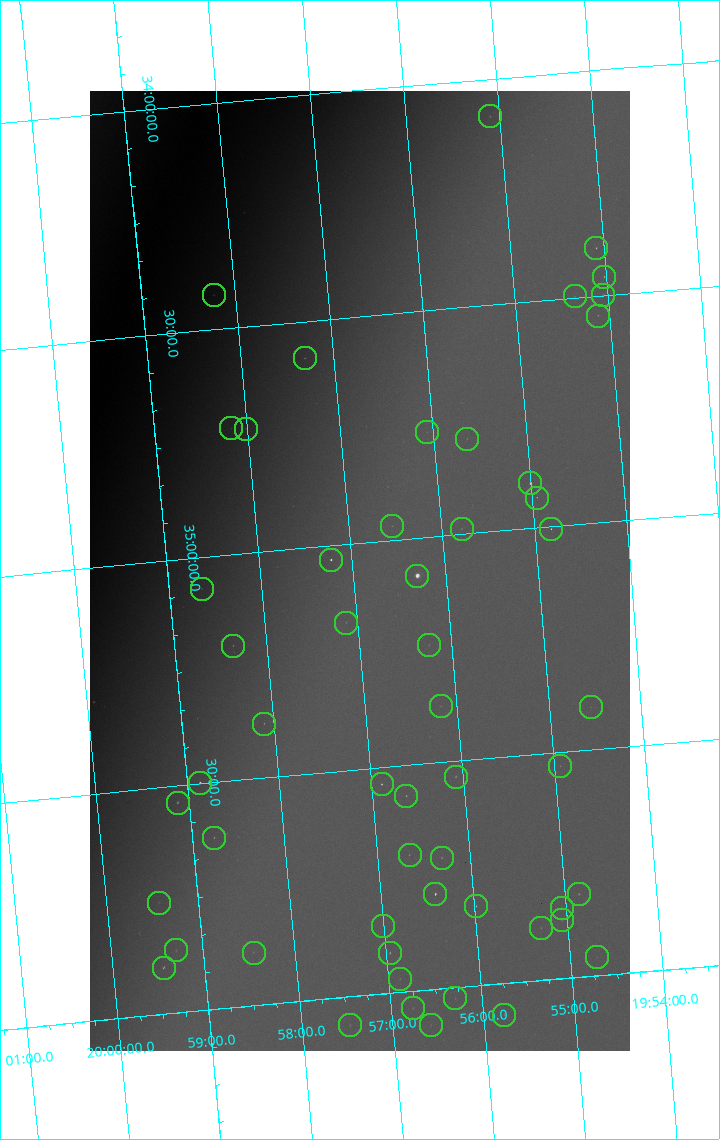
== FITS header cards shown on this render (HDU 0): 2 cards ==
NAXIS1  =                 1080 / length of data axis 1
NAXIS2  =                 1920 / length of data axis 2

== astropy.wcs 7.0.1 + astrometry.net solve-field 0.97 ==
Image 1080 x 1920 px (HDU 0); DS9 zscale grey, zoomed out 1/2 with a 90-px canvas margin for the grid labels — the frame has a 2x2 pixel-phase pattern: the four 2x2 pixel phases sit at different levels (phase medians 21255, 18275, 52040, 21247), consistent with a one-shot-colour (mosaic) sensor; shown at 1/2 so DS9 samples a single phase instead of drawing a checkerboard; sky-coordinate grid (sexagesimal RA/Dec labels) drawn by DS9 from the SOLVED WCS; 54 Tycho-2 reference stars matched to detected sources circled (green)
Header WCS: none
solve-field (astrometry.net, Tycho-2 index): SOLVED blind (the file carries no WCS)
Solved WCS: RA---TAN-SIP/DEC--TAN-SIP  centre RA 19:56:55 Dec +35:04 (299.23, +35.06 deg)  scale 3.99 arcsec/px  FOV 71.9' x 127.7'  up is -175 deg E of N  parity flipped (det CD > 0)
(file carries no celestial WCS; the grid is the blind solution)
Tycho-2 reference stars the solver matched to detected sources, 54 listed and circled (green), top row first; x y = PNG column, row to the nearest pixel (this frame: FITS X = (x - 90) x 2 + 1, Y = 1920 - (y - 91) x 2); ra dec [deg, ICRS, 3 dp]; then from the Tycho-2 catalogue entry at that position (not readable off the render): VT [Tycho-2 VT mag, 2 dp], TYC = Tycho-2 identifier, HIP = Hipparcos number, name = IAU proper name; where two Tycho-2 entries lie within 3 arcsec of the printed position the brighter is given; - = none
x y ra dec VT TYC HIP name
490 116 298.775 +34.082 9.09 2677-328-1 - -
596 248 298.521 +34.393 8.85 2677-973-1 - -
604 277 298.506 +34.458 8.77 2677-27-1 - -
214 295 299.557 +34.423 7.67 2678-1265-1 98289 -
602 295 298.514 +34.497 9.45 2677-1192-1 - -
574 296 298.590 +34.496 9.48 2677-1253-1 - -
598 316 298.531 +34.543 9.36 2677-163-1 - -
304 358 299.327 +34.581 8.58 2678-908-1 - -
231 428 299.542 +34.721 9.13 2678-2394-1 - -
246 429 299.503 +34.725 8.91 2678-407-1 - -
427 432 299.016 +34.768 10.47 2677-109-1 - -
467 439 298.910 +34.791 9.95 2677-66-1 - -
530 484 298.751 +34.901 7.33 2677-1118-1 98004 -
537 498 298.736 +34.933 9.03 2677-477-1 - -
392 526 299.132 +34.968 9.91 2677-43-1 - -
462 529 298.945 +34.989 9.54 2677-1189-1 - -
551 530 298.704 +35.006 8.63 2677-500-1 97987 -
331 560 299.306 +35.031 7.32 2678-740-1 98193 -
417 576 299.077 +35.083 4.01 2677-1816-1 98110 -
202 589 299.661 +35.069 8.85 2678-2291-1 - -
346 623 299.280 +35.173 9.74 2678-1856-1 - -
429 645 299.061 +35.238 9.69 2677-351-1 - -
233 646 299.590 +35.202 8.98 2678-791-1 98298 -
441 706 299.043 +35.376 10.00 2677-683-1 - -
590 707 298.638 +35.406 9.98 2677-480-1 - -
264 724 299.526 +35.380 9.09 2678-613-1 - -
560 766 298.734 +35.531 9.70 2677-1271-1 - -
456 777 299.020 +35.535 8.95 2677-1268-1 - -
200 784 299.715 +35.498 7.00 2678-904-1 98343 -
382 784 299.222 +35.537 8.24 2677-1230-1 98157 -
406 796 299.158 +35.567 8.90 2677-942-1 - -
178 803 299.781 +35.536 8.76 2678-142-1 98369 -
214 838 299.691 +35.622 8.91 2678-436-1 - -
410 855 299.164 +35.698 9.31 2681-300-1 - -
442 858 299.077 +35.711 9.47 2681-258-1 - -
435 894 299.103 +35.790 7.67 2681-472-1 98116 -
578 894 298.712 +35.817 8.92 2681-276-1 - -
158 903 299.858 +35.753 9.44 2682-1366-1 - -
476 906 298.994 +35.825 8.75 2681-1366-1 - -
562 908 298.762 +35.844 9.54 2681-50-1 - -
562 920 298.765 +35.872 10.41 2681-1034-1 - -
383 926 299.252 +35.850 9.34 2682-18-1 - -
541 928 298.822 +35.885 9.57 2681-16-1 - -
176 950 299.822 +35.862 9.54 2682-619-1 - -
254 953 299.613 +35.883 9.85 2682-1249-1 - -
390 953 299.241 +35.911 8.62 2681-22-1 - -
597 958 298.676 +35.960 10.35 2681-800-1 - -
164 968 299.861 +35.897 8.18 2682-361-1 - -
400 980 299.220 +35.971 9.67 2681-104-1 - -
455 998 299.073 +36.024 10.08 2681-278-1 - -
412 1008 299.192 +36.038 9.41 2681-1304-1 - -
504 1015 298.944 +36.069 9.52 2681-894-1 - -
350 1026 299.367 +36.063 9.66 2682-3459-1 - -
430 1026 299.147 +36.079 9.93 2681-226-1 - -